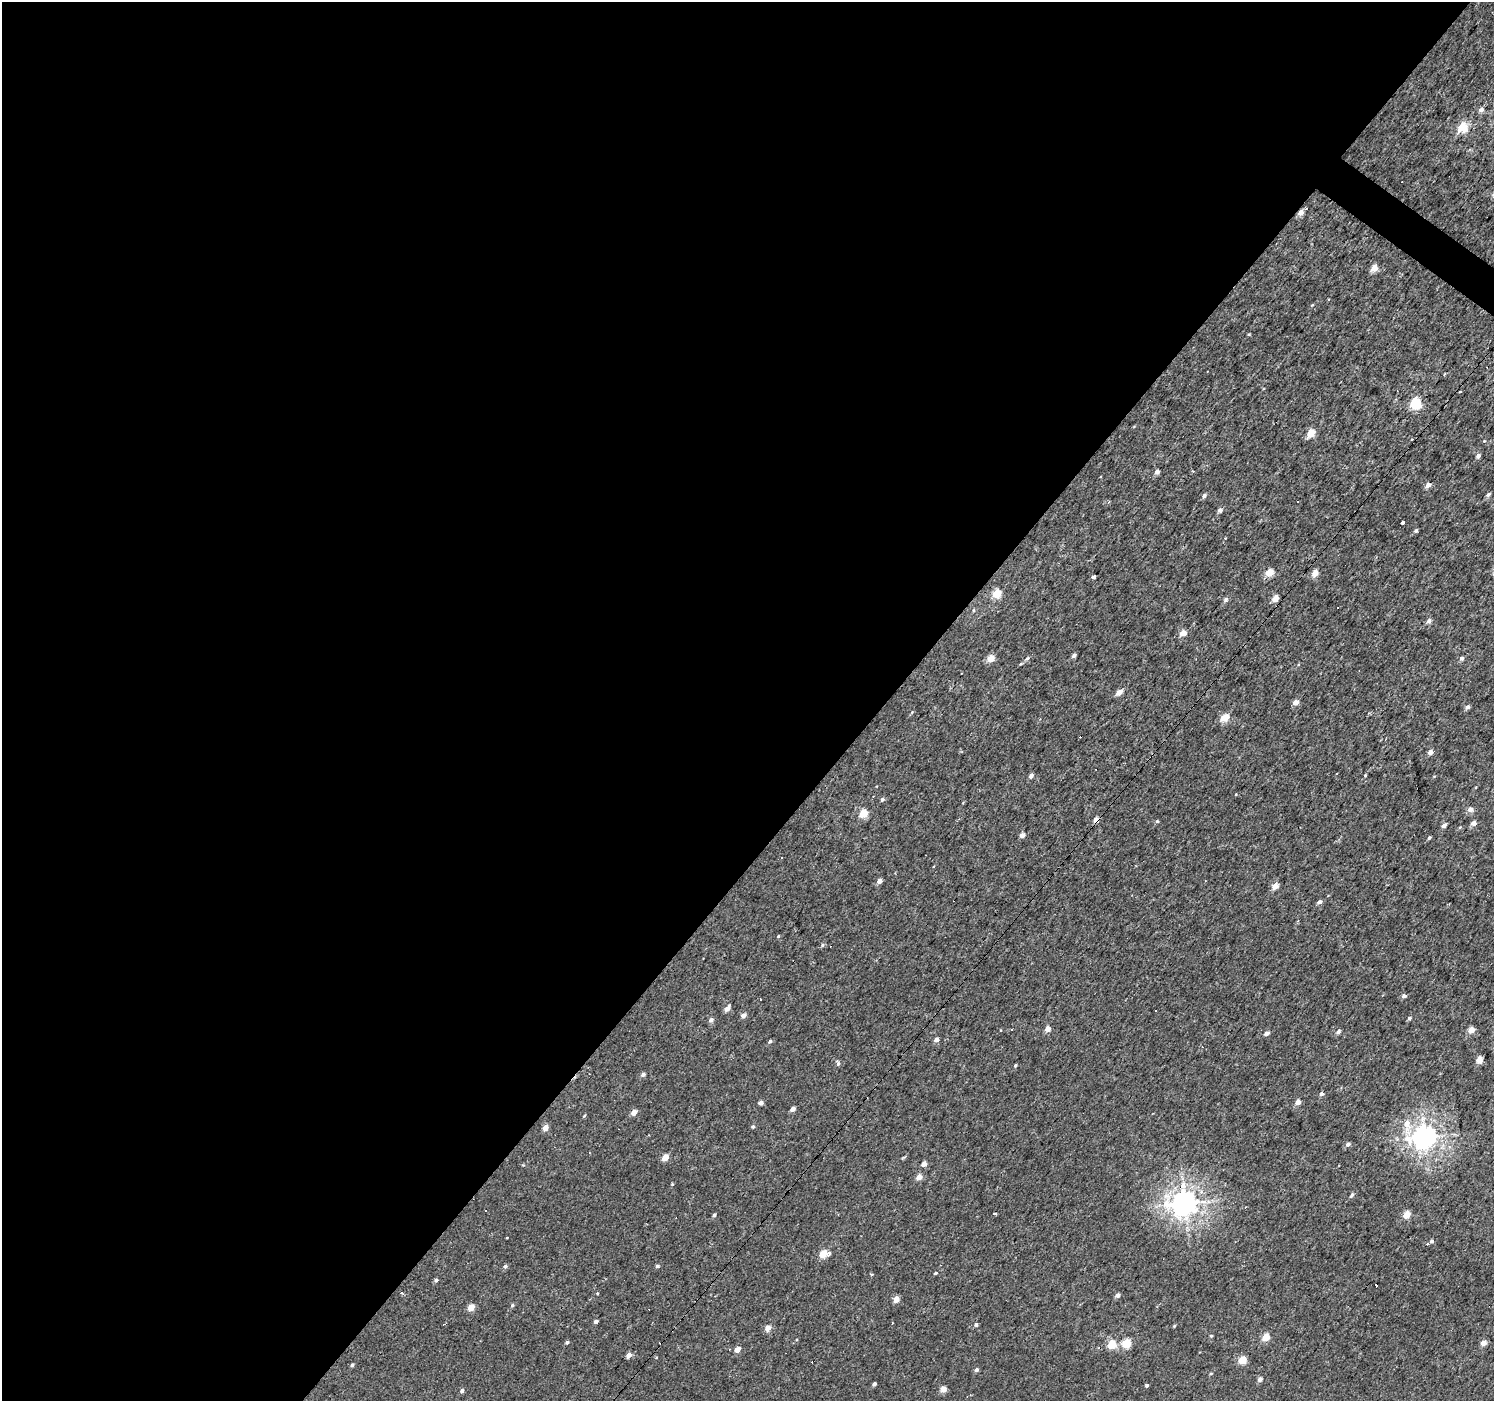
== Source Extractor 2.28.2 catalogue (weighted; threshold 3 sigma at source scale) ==
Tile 5 of 4 x 4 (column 1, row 2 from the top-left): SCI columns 1-1492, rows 2971-4369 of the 5971 x 6007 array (HDU 1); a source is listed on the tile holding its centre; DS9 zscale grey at full resolution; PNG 1496 x 1403 px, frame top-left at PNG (2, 2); no overlay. Shown black and unused: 60% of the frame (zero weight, under 2 of 3 exposures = <1% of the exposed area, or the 3 px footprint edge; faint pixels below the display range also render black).
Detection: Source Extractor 2.28.2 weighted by HDU 2 'WHT'; one run over the whole footprint, this tile lists its part. Background 0.00425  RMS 0.0033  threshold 0.0147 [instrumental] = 3 sigma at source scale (4.5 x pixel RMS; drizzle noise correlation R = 1.50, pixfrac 1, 0.0396/0.0396 arcsec/px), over >= 5 px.
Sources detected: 144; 22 cosmic-ray / hot-pixel residue — not listed; the other 122 listed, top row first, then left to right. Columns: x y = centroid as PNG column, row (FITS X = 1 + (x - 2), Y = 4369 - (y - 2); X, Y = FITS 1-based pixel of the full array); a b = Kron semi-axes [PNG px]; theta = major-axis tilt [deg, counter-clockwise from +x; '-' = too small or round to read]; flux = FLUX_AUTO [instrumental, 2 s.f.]
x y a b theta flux
1481 109 6 5 - 1.3
1463 127 5 5 - 14
1301 213 5 4 - 2.5
1374 268 5 4 - 4.4
1328 299 3 2 - 0.62
1249 334 4 3 - 0.3
1416 403 5 5 - 27
1311 433 5 4 - 8.9
1478 456 5 4 - 1.1
1157 472 4 4 - 1.5
1428 485 5 4 - 1.9
1488 494 5 4 - 0.72
1204 496 5 5 - 0.87
1297 501 3 3 - 0.68
1220 510 5 4 - 1.3
1403 522 3 3 - 1.4
1416 530 4 4 - 0.59
1269 573 5 4 - 7
1315 573 4 4 - 4.6
1094 577 4 3 - 3
997 593 5 5 - 9.5
1275 598 5 4 - 4
1226 600 5 4 - 1
1429 621 5 4 - 1.5
1183 633 5 4 - 3.2
1074 656 4 3 - 1
991 658 5 4 - 4.8
1027 658 6 4 51 0.52
1461 658 4 4 - 1
1119 692 5 4 - 2.8
1295 702 5 4 - 2.5
1468 707 5 4 - 0.96
1225 718 5 4 - 7.3
1430 752 4 4 - 2.6
1336 774 2 2 - 0.27
1031 776 4 4 - 1.5
1365 776 3 3 - 0.6
882 799 5 4 - 0.66
1470 809 5 5 - 1.8
863 814 5 4 - 9.4
1096 820 4 4 - 2.9
1157 821 4 4 - 0.42
1474 823 5 4 - 1.9
1444 825 5 4 - 1.3
1022 835 4 4 - 2.1
1429 838 4 3 - 0.59
781 858 3 2 - 0.53
879 881 4 4 - 2
1275 886 5 4 - 4.4
1319 902 5 4 - 1.1
778 936 4 4 - 0.31
822 945 6 4 89 0.42
1404 996 4 4 - 1.2
727 1008 7 4 57 1.9
743 1016 5 4 - 1.6
1409 1018 5 4 - 0.58
711 1020 5 5 - 1.1
1012 1029 3 2 - 0.46
1048 1029 4 4 - 3.5
1471 1030 4 4 - 4.8
1338 1032 5 5 - 0.83
1266 1033 5 4 - 1.5
936 1040 4 4 - 1.6
770 1041 5 4 - 0.61
1479 1060 4 4 - 5
838 1063 7 4 -75 0.71
1015 1065 4 3 - 0.4
643 1074 5 4 - 0.86
1321 1094 4 4 - 1
1298 1102 4 4 - 3
761 1103 4 4 - 1.8
793 1109 4 4 - 1.7
634 1113 5 4 - 2.7
584 1116 5 3 - 0.34
1407 1125 23 8 -83 4.9
753 1126 5 5 - 0.48
545 1128 5 4 - 2.8
1424 1137 8 7 - 270
1348 1144 5 5 - 1
665 1158 5 4 - 4.3
924 1164 4 4 - 2.6
919 1177 5 4 - 2.9
1351 1195 7 4 57 0.62
1185 1203 8 8 - 330
1245 1207 3 2 - 0.4
995 1214 3 3 - 0.85
714 1215 4 4 - 0.66
1406 1215 5 4 - 6.5
1431 1241 4 4 - 0.8
823 1254 5 5 - 5.7
829 1254 5 4 - 0.86
505 1266 5 4 - 0.72
657 1266 4 3 - 0.63
935 1273 4 3 - 0.4
436 1280 4 4 - 0.57
1376 1285 4 3 - 1.7
597 1293 4 3 - 0.27
1117 1295 5 4 - 1.1
896 1300 5 4 - 2.9
512 1305 5 4 - 0.45
471 1308 5 4 - 5
596 1321 4 3 - 0.97
976 1324 4 4 - 0.68
1174 1326 4 3 - 0.32
768 1328 5 4 - 3
1211 1336 4 3 - 0.39
1265 1337 5 4 - 5.8
567 1342 5 4 - 0.55
1483 1343 5 4 - 2.5
1111 1344 5 5 - 10
1127 1344 5 5 - 11
737 1350 5 4 - 2.9
629 1355 5 5 - 1.6
1242 1360 5 4 - 7.8
352 1365 4 4 - 0.55
976 1370 5 4 - 0.68
1211 1374 5 3 - 0.34
1260 1379 5 5 - 1.1
874 1384 4 3 - 0.89
1147 1385 3 3 - 0.77
943 1389 4 4 - 3.6
462 1391 5 4 - 0.82
Overlapping masked pixels (flux is a lower limit): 3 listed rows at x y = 1301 213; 1096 820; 1185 1203